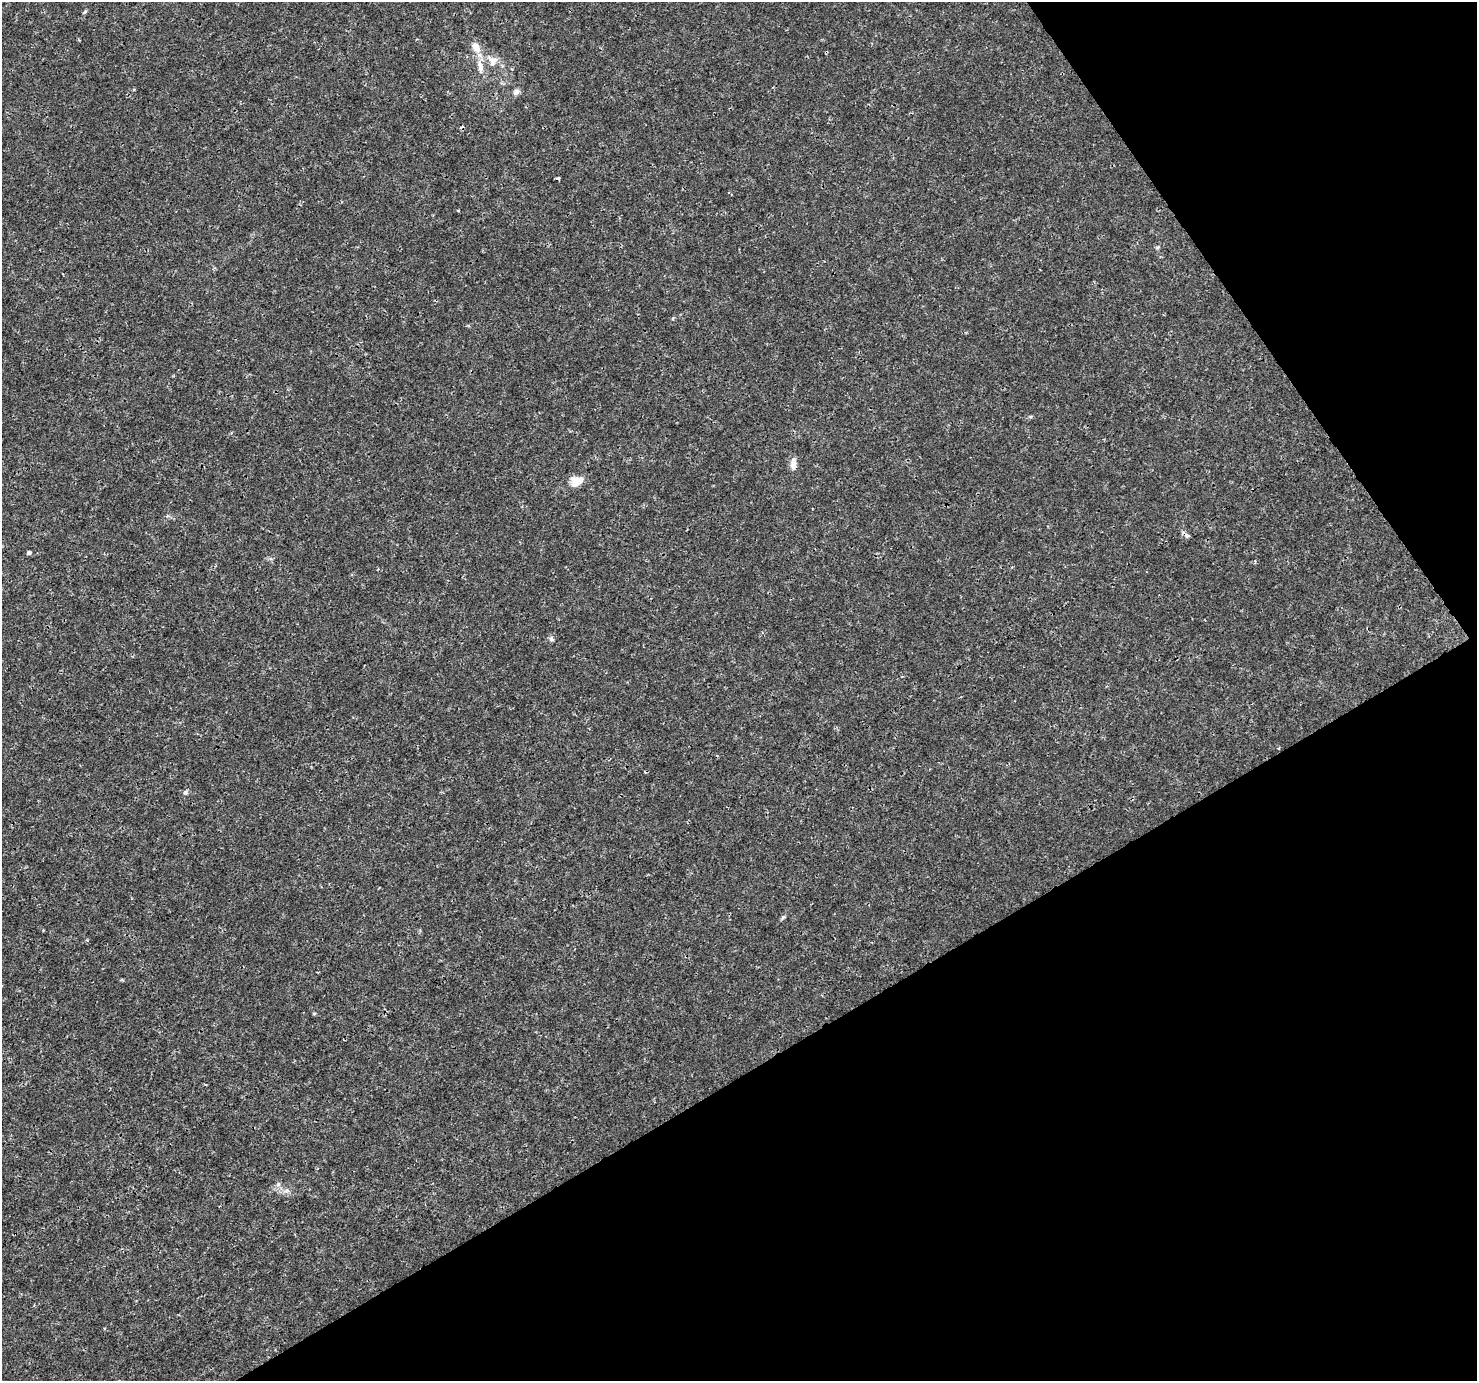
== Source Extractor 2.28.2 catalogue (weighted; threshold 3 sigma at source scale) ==
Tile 12 of 4 x 4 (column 4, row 3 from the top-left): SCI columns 4430-5904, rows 1562-2940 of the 5904 x 5819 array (HDU 1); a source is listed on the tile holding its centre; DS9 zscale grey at full resolution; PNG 1479 x 1383 px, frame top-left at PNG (2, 2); no overlay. Shown black and unused: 30% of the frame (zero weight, under 3 of 4 exposures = <1% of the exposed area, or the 3 px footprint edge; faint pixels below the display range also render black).
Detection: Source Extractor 2.28.2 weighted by HDU 2 'WHT'; one run over the whole footprint, this tile lists its part. Background 0.0025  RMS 0.0011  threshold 0.00494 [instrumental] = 3 sigma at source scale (4.5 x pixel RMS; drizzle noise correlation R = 1.50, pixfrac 1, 0.0396/0.0396 arcsec/px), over >= 5 px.
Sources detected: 18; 3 cosmic-ray / hot-pixel residue — not listed; the other 15 listed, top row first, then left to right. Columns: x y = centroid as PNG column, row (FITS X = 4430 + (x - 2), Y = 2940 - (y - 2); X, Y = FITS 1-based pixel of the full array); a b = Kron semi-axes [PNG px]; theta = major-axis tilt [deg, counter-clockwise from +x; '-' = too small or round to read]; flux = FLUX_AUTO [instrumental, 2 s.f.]
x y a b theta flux
85 12 6 4 45 0.15
476 47 14 9 -58 1.2
493 61 15 11 80 1
480 66 16 7 -79 0.96
516 92 8 7 - 0.4
458 210 3 3 - 0.09
673 318 4 3 - 0.12
793 465 16 8 87 0.7
576 481 13 11 23 1.6
1187 535 7 5 -1 0.25
29 553 5 4 - 0.25
551 639 7 6 - 0.26
186 792 7 6 - 0.25
783 917 6 5 - 0.19
278 1184 6 6 - 0.26